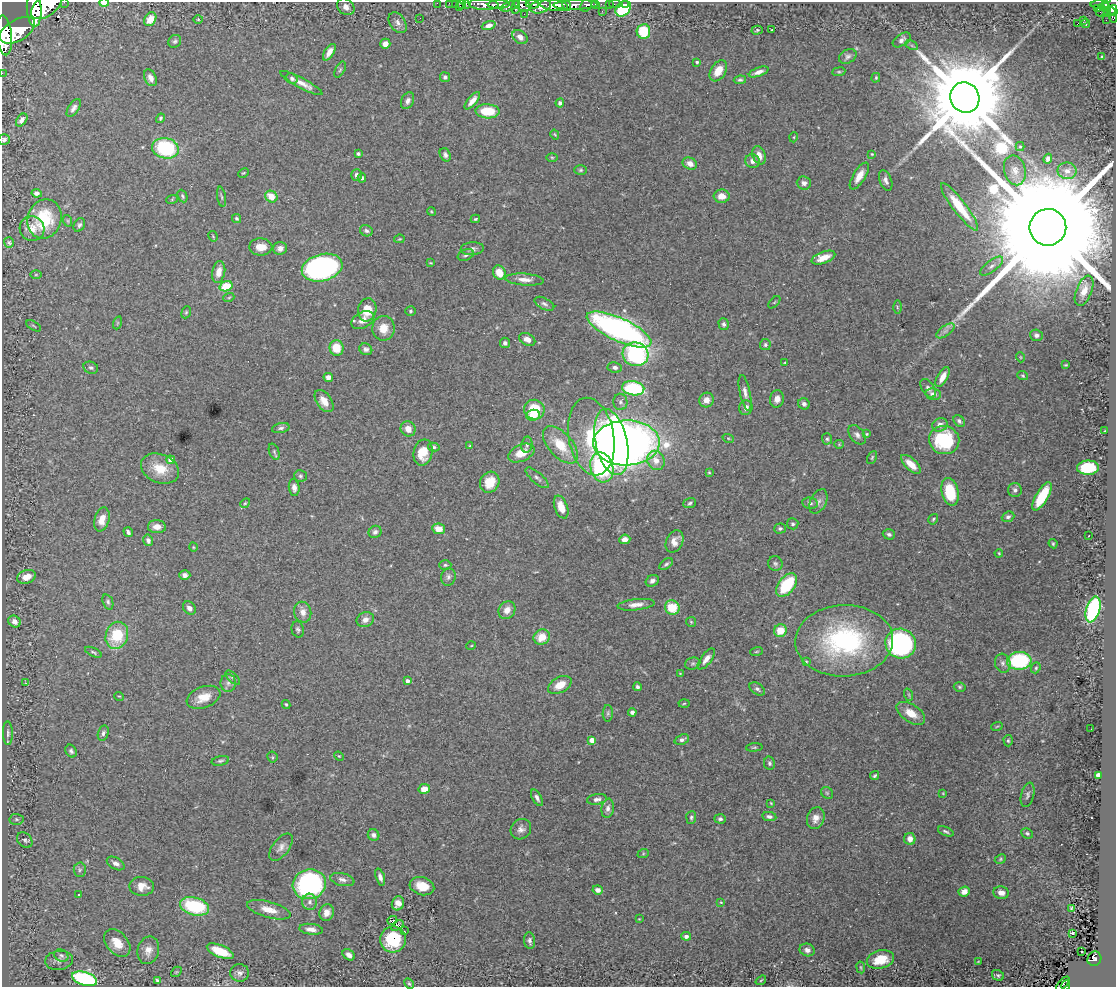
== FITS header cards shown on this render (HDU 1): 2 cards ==
NAXIS1  =                 1114
NAXIS2  =                  985

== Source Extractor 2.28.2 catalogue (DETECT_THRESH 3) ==
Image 1114 x 985 px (HDU 1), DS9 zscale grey, 1 PNG px = 1 image px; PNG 1118 x 989 px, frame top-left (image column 1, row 985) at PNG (2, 2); each listed source drawn as its Kron ellipse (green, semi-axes under 4 px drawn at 4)
Background 2.43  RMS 0.045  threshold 0.134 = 3 sigma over >= 5 px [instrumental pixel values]
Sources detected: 368; all 368 listed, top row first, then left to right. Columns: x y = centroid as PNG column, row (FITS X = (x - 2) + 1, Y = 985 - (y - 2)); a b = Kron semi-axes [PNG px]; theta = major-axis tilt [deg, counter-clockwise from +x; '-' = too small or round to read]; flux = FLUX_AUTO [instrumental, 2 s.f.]
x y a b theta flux
64 2 2 2 - 120
104 3 4 3 - 36
437 3 2 2 - 34
449 3 2 2 - 36
455 3 2 2 - 45
466 3 3 2 - 78
462 4 4 3 - 170
484 4 15 5 -2 3700
532 4 6 3 -8 1100
609 4 2 2 - 26
615 4 6 2 -1 54
626 4 3 2 - 46
1100 4 9 3 0 550
499 5 11 4 2 4700
522 5 9 5 -26 2900
554 5 14 5 -7 10000
567 5 6 3 -59 2200
575 5 22 5 2 4700
586 5 7 5 53 1300
595 5 4 3 - 610
1105 5 3 3 - 530
46 6 18 10 37 18000
510 6 9 4 21 1500
1114 6 9 6 82 1200
346 7 9 7 -43 23
459 7 3 3 - 290
516 7 7 3 79 1500
540 7 11 6 17 4500
1098 8 3 2 - 2.2
34 9 17 7 -86 16000
623 9 9 6 44 290
1107 9 6 3 -72 260
1101 10 6 2 72 38
602 11 2 2 - 10
1110 11 7 3 43 1100
524 14 2 2 - 21
1112 14 8 4 -73 680
420 18 2 2 - 4.7
150 19 7 5 58 25
198 19 5 3 - 2.9
1084 20 3 2 - 3.9
1106 20 2 2 - 22
398 23 11 7 -56 15
1078 23 3 2 - 13
1086 23 4 3 - 3.5
489 25 7 4 19 12
17 30 19 10 30 18000
757 30 6 4 17 4.4
772 30 3 2 - 7.8
643 31 7 7 - 100
4 35 20 8 -84 16000
520 37 8 6 -37 13
902 40 10 5 34 12
175 41 7 6 - 6
385 44 5 5 - 20
912 45 7 4 -26 5.3
329 52 9 4 57 23
848 56 9 6 30 9.5
1101 57 3 3 - 4.9
697 62 3 3 - 4.9
340 70 9 4 63 6.1
718 71 11 7 58 43
759 72 10 4 20 16
839 72 6 3 7 3.8
2 73 2 2 - 25
445 77 5 5 - 7.4
150 78 9 6 -64 15
876 78 5 4 - 3.6
292 79 6 5 - 6.4
740 80 6 4 8 5.5
301 83 24 5 -28 27
965 97 15 14 - 75000
408 101 9 6 66 12
472 101 11 4 50 20
560 103 4 4 - 7.9
74 108 10 5 57 11
488 111 12 7 -3 98
160 118 5 4 - 4.3
22 120 7 4 52 13
555 135 5 3 - 2.9
794 137 5 3 - 2.6
4 139 6 5 - 7.5
1020 146 4 4 - 3.9
165 148 13 10 -11 290
358 154 3 3 - 5.1
872 154 4 3 - 2.8
445 155 7 5 -63 9.4
759 155 9 6 -69 22
552 157 5 3 - 3.4
1048 159 5 4 - 11
753 161 7 6 - 14
690 164 7 5 -25 20
581 170 6 5 - 5
1015 170 15 10 -75 25
1067 171 9 8 - 20
243 173 6 3 26 3.1
356 175 6 5 - 10
859 176 15 6 58 35
362 178 4 4 - 6.3
886 180 11 6 -70 13
804 183 7 6 - 13
37 193 5 4 - 13
182 196 6 4 -65 5.3
722 196 8 6 -2 27
221 197 10 3 -79 4.8
271 197 6 5 - 47
172 199 6 4 20 3.4
959 207 29 6 -53 92
431 211 4 3 - 2.7
45 219 20 17 73 140
237 219 5 4 - 5.7
475 219 5 3 - 4.1
68 221 6 3 -71 3.6
79 225 7 5 61 7.1
1048 227 18 18 - 220000
32 229 12 12 - 30
366 231 6 5 - 7.9
213 236 5 3 - 3.2
399 239 5 3 - 2.7
9 242 5 5 - 5
261 247 11 8 -1 31
280 248 7 6 - 15
472 249 11 6 5 11
466 255 8 5 22 8.6
823 258 12 5 20 37
431 263 4 2 - 2.9
991 266 14 5 37 15
322 268 21 13 15 830
219 272 11 6 78 27
499 273 7 6 - 50
36 275 6 4 1 3
525 280 19 6 -4 24
226 286 6 5 - 80
1084 291 16 8 68 29
229 297 5 3 - 3.1
774 302 7 3 45 3.1
544 304 11 5 -28 8.9
897 307 6 4 -89 4.5
367 310 11 9 80 52
410 311 5 5 - 5.3
186 312 6 4 68 4.1
363 320 12 8 27 21
117 323 6 4 71 4.5
724 324 6 5 - 6.7
34 326 8 2 -30 3.4
383 328 12 11 - 41
619 329 35 11 -25 900
945 331 10 5 35 13
1036 335 6 5 - 8.3
527 339 8 6 -27 18
505 343 5 5 - 9.6
765 345 5 5 - 6.1
336 348 8 7 - 64
366 349 6 5 - 9
635 354 13 12 - 360
1020 357 5 3 - 2.3
785 363 4 2 - 2.7
1066 365 3 2 - 2.6
615 367 7 5 -9 8.8
91 368 7 6 - 6.6
1023 376 5 4 - 3.7
328 377 5 4 - 16
943 377 11 5 60 28
633 388 11 7 -9 240
928 388 10 6 -55 11
745 393 18 5 -78 16
933 394 8 6 -13 17
777 399 9 7 77 19
706 400 7 7 - 20
324 401 12 7 -54 31
620 402 8 7 - 10
804 404 6 5 - 9
746 408 7 6 - 16
534 410 10 10 - 110
533 415 7 5 8 37
959 421 6 5 - 7.8
940 425 8 6 25 18
281 428 9 5 11 7.7
408 429 8 7 - 25
1105 431 3 2 - 2.8
866 434 4 3 - 3
857 435 11 7 -52 13
591 437 39 22 -80 220
728 438 5 3 - 3.4
827 439 6 5 - 5.1
944 440 15 14 - 220
611 442 33 16 -77 2200
626 443 33 22 2 1700
839 444 5 4 - 3
527 445 8 5 81 7.8
560 445 22 12 -48 87
470 446 4 3 - 3.5
434 447 6 4 -11 5.3
274 452 8 5 -70 5.7
423 452 13 9 77 64
521 453 14 8 24 53
872 457 7 4 64 4.4
171 460 4 4 - 31
656 460 10 8 -65 30
911 464 12 5 -43 39
602 467 15 11 -75 390
1088 468 11 7 2 150
160 469 20 14 -23 66
709 472 4 4 - 2.7
300 476 6 5 - 6.1
537 478 14 5 -41 9.9
490 482 11 9 62 62
294 488 8 5 -83 15
1015 490 7 7 - 9.4
950 492 14 8 -77 120
1042 496 16 6 60 130
818 501 13 8 64 15
245 503 5 4 - 3.7
690 503 6 4 20 5.4
810 503 8 5 -10 8.8
561 507 12 6 -69 38
1008 517 6 5 - 7.1
102 519 12 7 74 34
933 519 5 4 - 4.2
793 524 6 5 - 6.3
157 527 9 6 -3 23
780 528 6 5 - 6.5
439 529 6 5 - 34
128 532 5 3 - 6.9
375 532 6 6 - 9.4
889 534 6 5 - 7.2
1089 536 3 2 - 1.8
625 539 5 5 - 14
148 540 6 5 - 12
674 541 12 8 63 25
1053 544 5 3 - 3.6
193 547 4 3 - 2.6
999 553 4 3 - 2.6
775 563 7 7 - 7.4
666 564 8 4 35 6.6
445 565 6 5 - 5.4
185 575 5 5 - 12
26 577 9 6 19 32
448 577 9 7 81 10
652 581 7 5 29 11
787 585 14 8 52 160
108 602 8 5 -68 6.5
636 605 18 5 6 22
672 607 7 7 - 80
189 608 7 5 -47 15
1093 609 13 7 73 450
507 610 9 8 - 26
303 612 10 8 -75 21
365 620 9 7 25 19
14 622 6 5 - 20
691 622 5 5 - 3.5
298 629 8 6 -75 6.7
780 631 6 6 - 56
117 635 14 11 71 130
542 637 8 7 - 46
844 641 49 35 2 520
901 644 15 15 - 580
471 646 5 3 - 2.6
93 652 9 3 -25 4.8
756 652 6 3 19 3.1
706 659 12 5 53 19
1019 661 12 9 3 280
806 662 4 3 - 3.2
693 663 8 6 17 6.1
1003 663 9 7 -75 13
1036 668 6 4 68 4.4
680 673 4 2 - 1.8
233 678 9 4 -43 7.2
408 681 4 3 - 13
26 683 4 2 - 2.1
228 683 9 7 -90 14
560 685 12 7 29 40
637 687 4 3 - 6.6
960 687 6 4 -15 4.7
757 689 8 5 -33 9.1
909 695 6 4 -72 3.9
119 696 5 3 - 2.6
203 697 17 10 21 43
684 703 5 3 - 3.2
286 704 4 3 - 3.8
632 712 4 4 - 11
608 713 8 5 88 7
911 713 16 8 -33 42
997 726 6 3 20 2.8
1091 729 2 2 - 13
8 733 12 5 -88 8.9
103 733 8 5 75 8.5
592 740 4 4 - 36
682 740 7 5 21 9.8
1008 741 6 4 -88 4.6
754 747 8 4 5 4.8
71 751 7 5 -57 7.2
339 756 5 4 - 3.2
272 757 5 5 - 3.8
220 761 9 4 13 6.7
769 763 7 5 -80 6.4
1098 775 4 4 - 30
875 776 5 3 - 5
424 789 6 5 - 33
827 793 7 5 -44 5.3
943 793 4 3 - 2.4
1028 795 12 6 76 10
537 798 9 4 -62 9.9
597 799 10 5 9 12
771 803 4 3 - 2.7
608 808 10 6 81 13
769 816 7 4 -9 8.4
691 817 6 5 - 6.1
816 818 11 8 69 23
16 819 7 5 -2 5.8
720 819 6 4 -2 6.9
521 829 11 9 45 17
946 831 8 4 -23 6.2
1027 833 6 5 - 6.2
374 835 6 5 - 10
910 839 6 5 - 21
25 840 9 6 -46 8
281 847 16 8 51 20
643 854 6 4 19 3.7
1000 859 6 4 25 4.2
116 863 9 5 -29 13
80 870 7 6 - 7.1
380 877 9 4 -72 12
342 880 12 6 -12 13
309 884 17 14 16 480
142 886 12 9 -2 30
422 886 12 9 -15 55
598 890 5 4 - 14
964 892 6 5 - 19
1001 893 8 6 -10 19
79 894 3 2 - 4
310 902 8 7 - 12
721 902 4 3 - 2.4
398 903 7 6 - 20
194 906 15 8 -15 230
1071 908 3 3 - 3.9
269 910 22 8 -16 41
327 913 8 7 - 25
639 919 3 3 - 2
392 920 5 2 - 5.5
397 926 7 2 35 1.2
311 929 12 5 -7 18
404 931 2 2 - 1.9
1072 933 3 3 - 31
686 936 5 4 - 13
393 939 13 12 - 130
530 941 8 5 -82 9.4
117 943 16 10 -48 41
148 950 14 10 75 26
807 950 7 6 - 14
220 951 14 6 -22 75
1081 951 3 2 - 9.9
61 955 7 6 - 6.2
349 955 7 5 -39 14
880 959 14 9 14 71
1094 959 7 6 - 310
59 960 14 9 7 14
978 962 4 2 - 2.3
861 967 6 3 -81 3.1
176 972 6 4 43 3.7
240 973 9 9 - 13
998 975 6 5 - 5.5
85 979 13 6 -17 500
157 980 4 3 - 4.4
761 980 6 3 37 3.1
409 984 6 4 -61 5
1063 984 9 2 47 65
1065 985 5 3 - 58
At the frame edge (FLAGS 8, measured only in part): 14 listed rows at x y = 64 2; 104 3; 437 3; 449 3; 455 3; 466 3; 484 4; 46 6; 1114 6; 34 9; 4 35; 2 73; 4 139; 1065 985